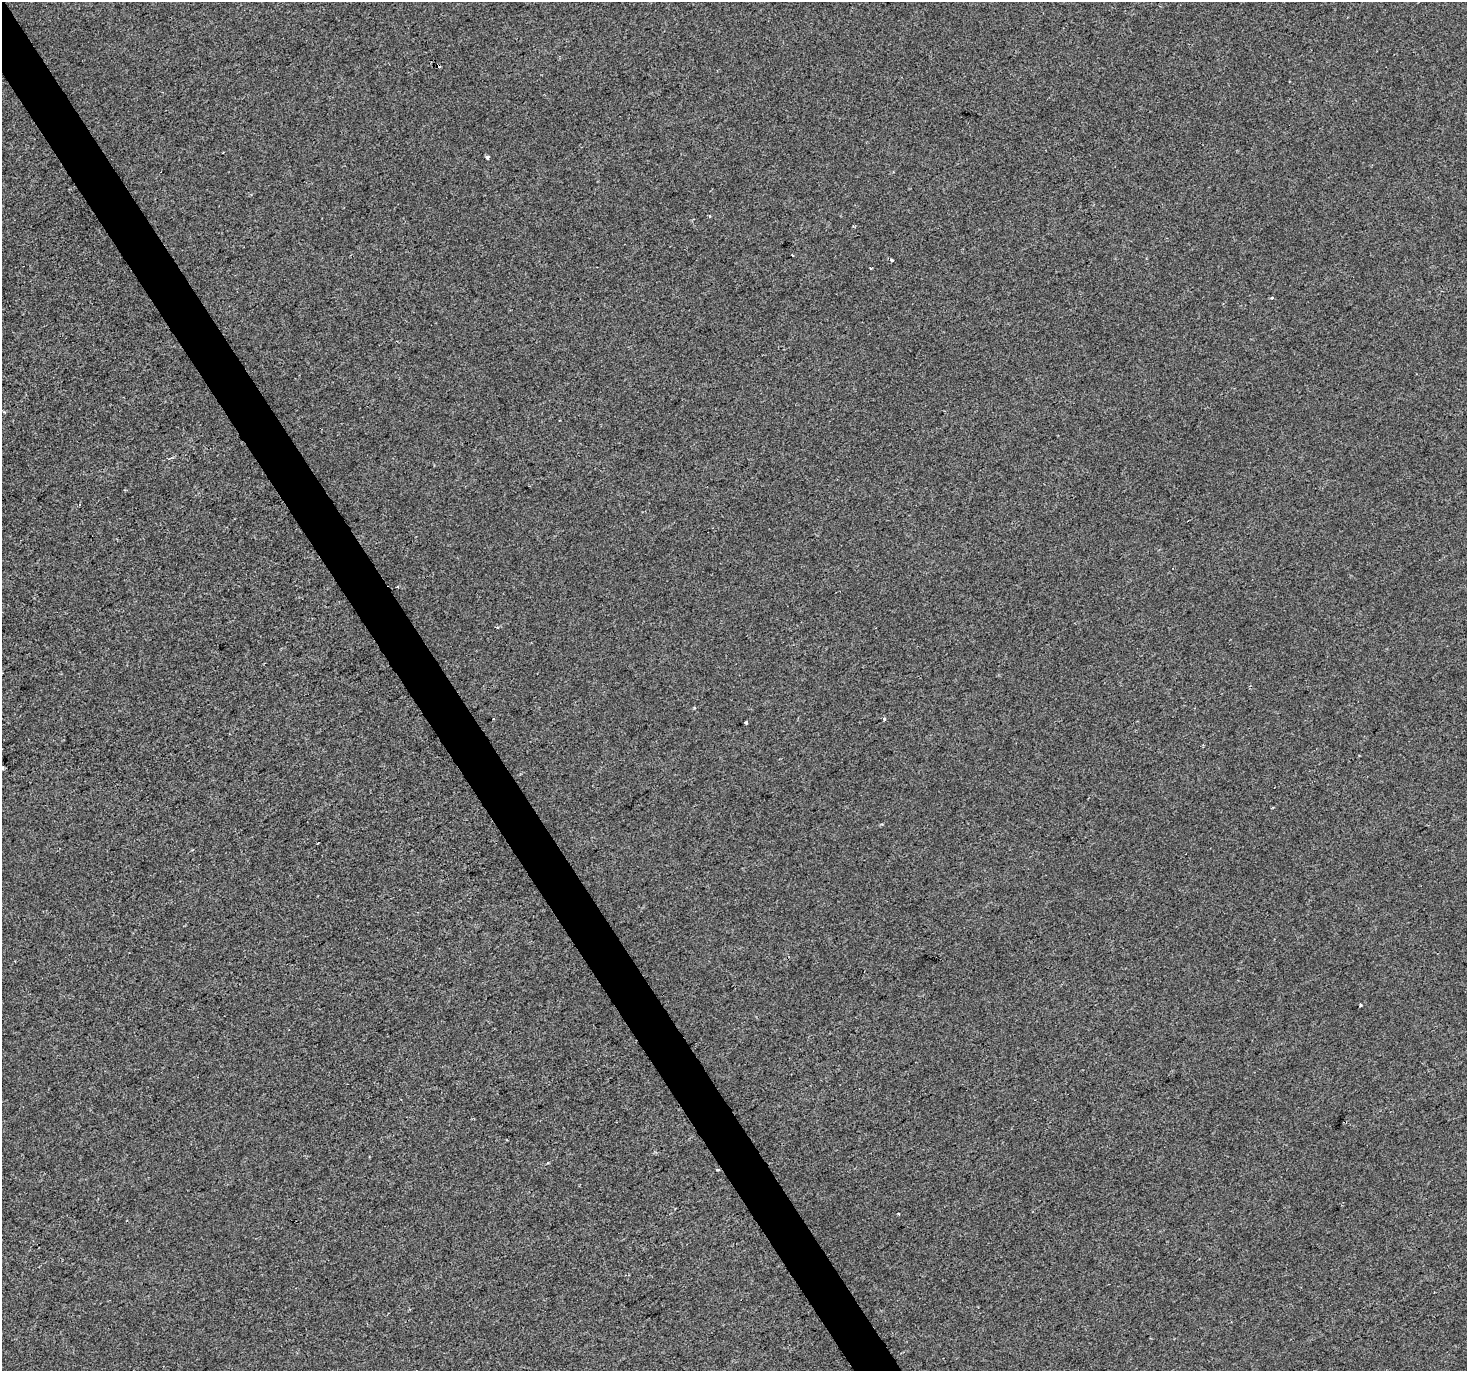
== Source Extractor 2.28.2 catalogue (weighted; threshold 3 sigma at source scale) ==
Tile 11 of 4 x 4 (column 3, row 3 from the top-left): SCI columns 2933-4397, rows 1544-2912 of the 5861 x 5764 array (HDU 1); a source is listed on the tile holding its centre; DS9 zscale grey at full resolution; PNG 1469 x 1373 px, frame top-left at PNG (2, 2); no overlay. Shown black and unused: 3% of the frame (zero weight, under 2 of 3 exposures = <1% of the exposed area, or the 3 px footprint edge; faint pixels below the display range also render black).
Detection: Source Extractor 2.28.2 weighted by HDU 2 'WHT'; one run over the whole footprint, this tile lists its part. Background -5.51e-04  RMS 0.0041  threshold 0.0185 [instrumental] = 3 sigma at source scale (4.5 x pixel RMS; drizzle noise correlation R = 1.50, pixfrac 1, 0.0396/0.0396 arcsec/px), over >= 5 px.
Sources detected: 13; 3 cosmic-ray / hot-pixel residue — not listed; the other 10 listed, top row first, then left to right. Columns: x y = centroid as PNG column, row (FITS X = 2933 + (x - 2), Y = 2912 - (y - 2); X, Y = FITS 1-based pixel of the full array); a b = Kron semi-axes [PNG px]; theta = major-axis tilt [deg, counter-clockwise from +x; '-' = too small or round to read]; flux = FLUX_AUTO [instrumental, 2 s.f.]
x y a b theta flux
487 157 4 3 - 2.9
792 255 3 3 - 1.6
871 268 2 2 - 0.43
1272 298 3 3 - 1.3
884 719 3 3 - 1.1
746 722 3 3 - 0.99
2 768 4 3 - 0.95
1360 1005 3 3 - 0.68
718 1170 5 2 - 0.42
898 1214 3 3 - 1.7
Overlapping masked pixels (flux is a lower limit): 1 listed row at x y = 718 1170
Isophote crosses this tile's border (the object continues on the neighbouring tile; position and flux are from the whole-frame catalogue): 1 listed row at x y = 2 768